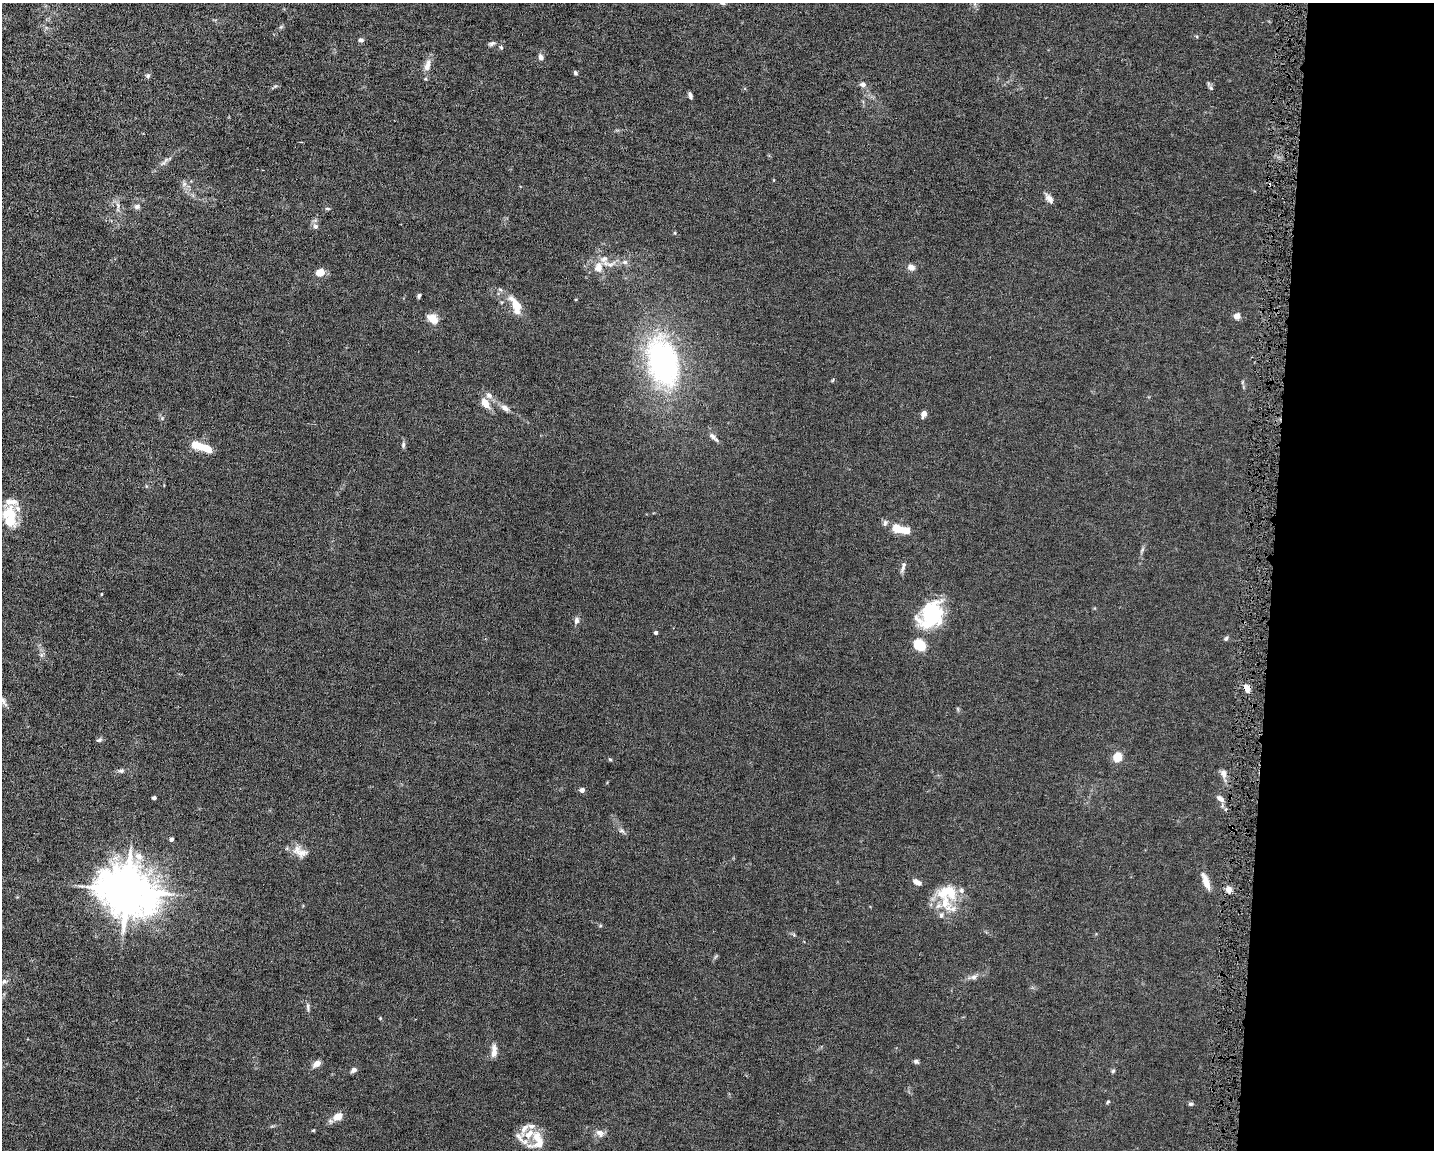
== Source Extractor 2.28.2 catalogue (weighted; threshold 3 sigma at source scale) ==
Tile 9 of 3 x 4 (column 3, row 3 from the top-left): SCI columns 3084-4515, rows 1149-2296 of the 4623 x 4591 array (HDU 1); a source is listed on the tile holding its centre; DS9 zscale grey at full resolution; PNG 1436 x 1152 px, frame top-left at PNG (2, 3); no overlay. Shown black and unused: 11% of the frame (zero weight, under 4 of 8 exposures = <1% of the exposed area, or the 3 px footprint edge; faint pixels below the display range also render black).
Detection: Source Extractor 2.28.2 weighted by HDU 2 'WHT'; one run over the whole footprint, this tile lists its part. Background 0.0144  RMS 0.0024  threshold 0.00972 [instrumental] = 3 sigma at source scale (4.09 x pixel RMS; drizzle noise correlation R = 1.36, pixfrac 0.8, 0.05/0.05 arcsec/px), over >= 5 px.
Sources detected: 92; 2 inside a brighter object's white glare — not listed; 12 inside a brighter listed object's ellipse — not listed separately; the other 78 listed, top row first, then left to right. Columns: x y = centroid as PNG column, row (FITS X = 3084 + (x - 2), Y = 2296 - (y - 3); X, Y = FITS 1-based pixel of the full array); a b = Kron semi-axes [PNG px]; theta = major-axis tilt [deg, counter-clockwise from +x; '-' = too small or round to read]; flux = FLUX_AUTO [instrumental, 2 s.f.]
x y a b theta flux
722 3 6 4 -19 0.37
361 40 6 5 - 0.54
492 44 9 5 24 0.51
501 47 6 4 -45 0.31
541 57 7 6 - 0.75
427 66 17 8 75 1.8
575 73 6 4 -52 0.35
148 76 6 5 - 0.4
863 84 7 6 - 0.77
1211 88 7 4 -46 0.34
690 95 7 4 -70 0.63
165 161 17 3 52 0.68
184 184 7 5 46 0.51
1049 198 13 7 -51 1.1
118 205 8 5 -75 0.67
137 206 8 6 24 0.69
327 209 6 4 0 0.3
315 226 7 6 - 0.69
610 264 18 6 17 1.7
911 267 7 6 - 1.3
599 268 13 10 83 2.3
320 272 9 7 11 2.1
419 296 6 4 78 0.37
517 305 26 10 -51 3.3
1237 316 4 4 - 3.1
432 319 13 9 -37 2.5
663 362 49 29 -76 46
833 380 5 3 - 0.18
489 395 9 8 - 0.95
485 403 10 7 -59 2.4
505 408 11 6 -42 1
924 414 6 5 - 1.3
713 436 11 6 -43 0.92
403 445 7 5 89 0.44
205 448 18 7 -22 4.8
10 517 27 16 -82 6.8
897 529 15 9 -14 3.7
903 566 16 4 73 0.7
930 617 30 20 14 13
576 620 9 6 74 0.77
656 633 4 3 - 0.61
1226 639 7 4 63 0.34
920 645 13 10 -33 4.1
1247 688 9 7 -56 1.3
3 701 17 6 -55 1
99 740 8 5 21 0.46
1117 757 8 6 57 4.6
610 759 5 4 - 0.24
121 771 8 6 1 0.55
1223 773 11 7 -77 1.1
582 790 4 4 - 1.3
154 798 4 3 - 0.55
1220 799 11 6 -40 1
621 831 9 4 -20 0.52
171 839 4 4 - 0.53
301 853 22 11 -14 2.3
139 856 13 9 -45 1.8
1206 881 22 7 -69 2.2
916 882 10 6 -30 1.2
1229 889 7 6 - 1.3
127 890 16 13 -21 990
947 892 31 23 -6 7.9
941 915 7 6 - 0.57
974 977 9 6 15 0.75
4 981 7 6 - 0.61
308 1007 11 3 -84 0.51
380 1018 4 4 - 0.17
494 1051 16 7 85 1.5
916 1061 6 5 - 0.45
317 1064 11 7 37 1.1
353 1070 7 5 33 0.72
1113 1071 5 5 - 0.32
1108 1102 6 3 46 0.23
1191 1104 5 5 - 0.44
338 1117 10 7 29 2.4
313 1130 4 4 - 0.21
600 1133 12 9 -49 1.2
537 1141 25 18 82 4.5
Overlapping masked pixels (flux is a lower limit): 1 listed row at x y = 1247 688
Isophote crosses this tile's border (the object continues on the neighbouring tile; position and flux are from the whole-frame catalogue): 2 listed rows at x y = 722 3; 3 701